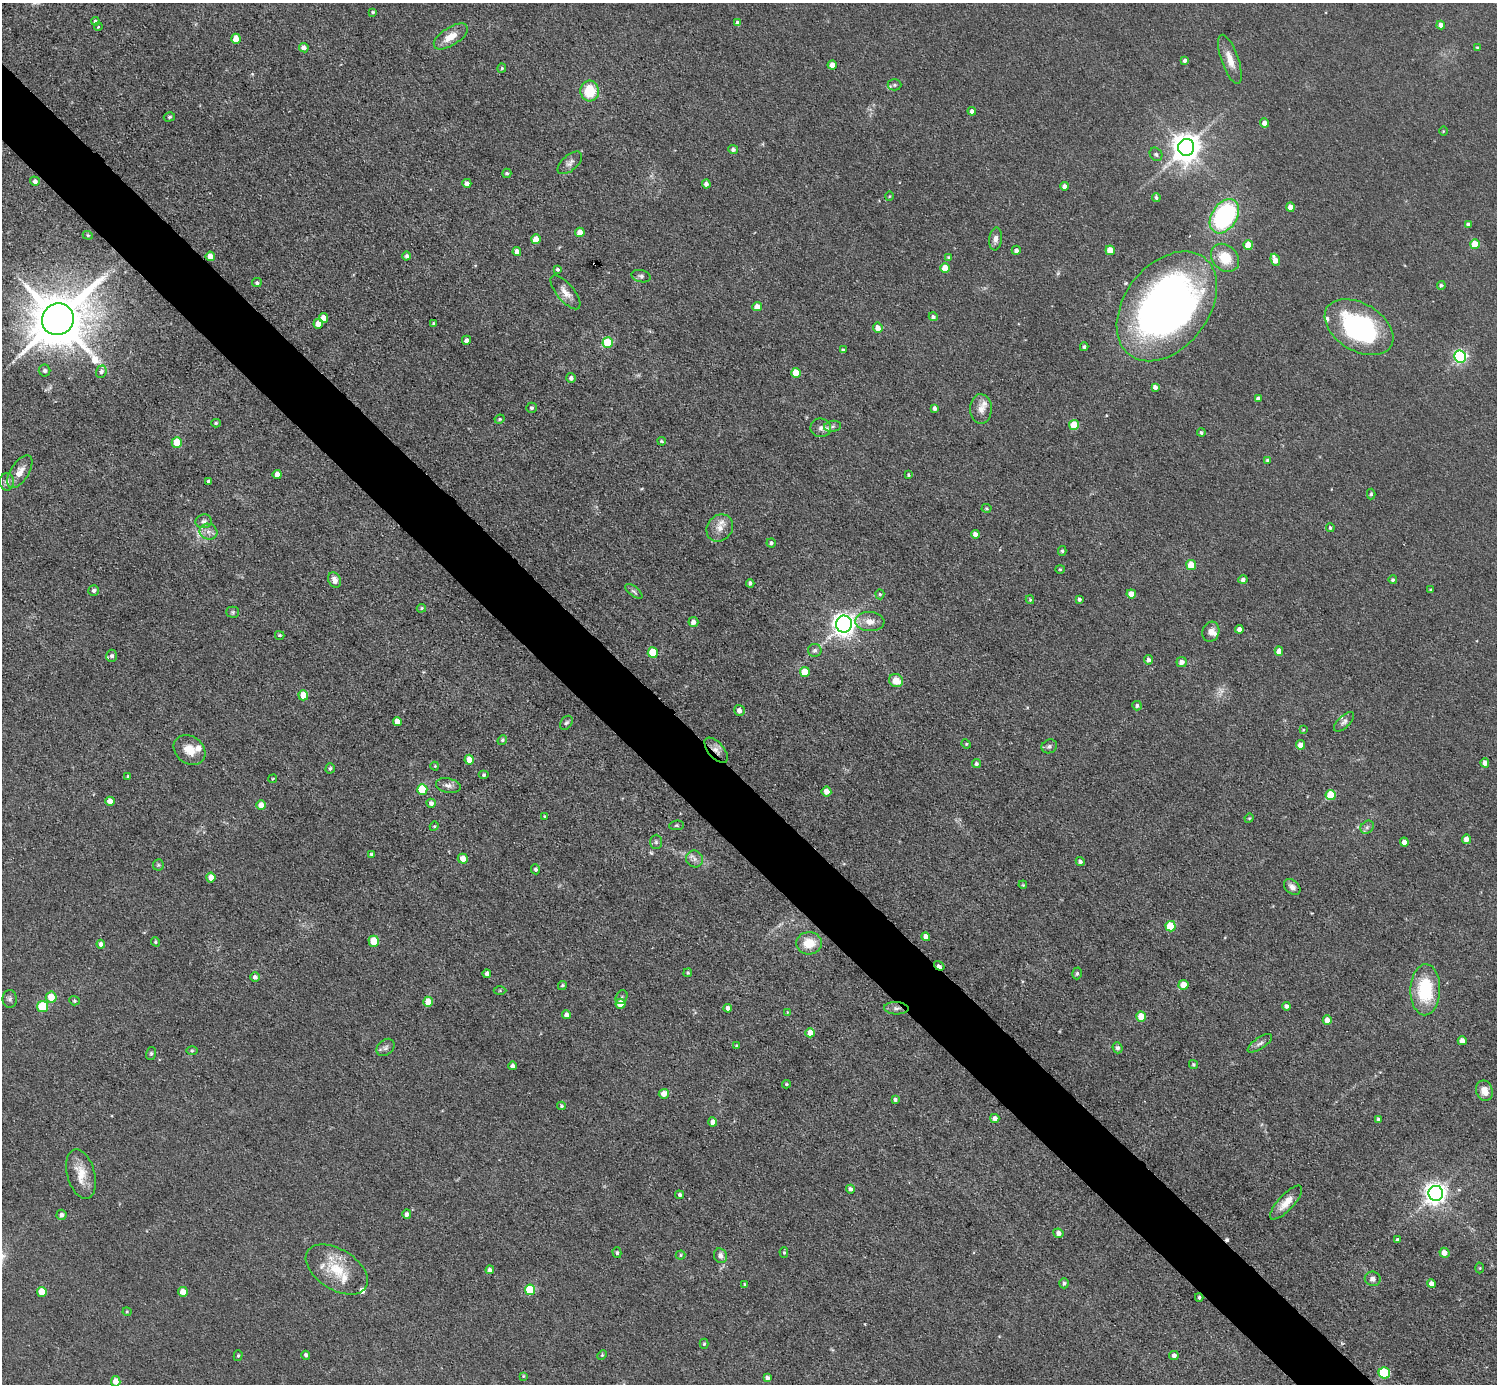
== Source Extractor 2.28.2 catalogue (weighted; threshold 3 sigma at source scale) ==
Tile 11 of 4 x 4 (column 3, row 3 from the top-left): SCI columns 2992-4486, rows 1680-3061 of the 5982 x 5981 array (HDU 1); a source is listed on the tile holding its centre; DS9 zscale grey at full resolution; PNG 1499 x 1386 px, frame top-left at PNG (2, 3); each listed source drawn as its Kron ellipse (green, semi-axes under 4 px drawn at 4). Shown black and unused: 5% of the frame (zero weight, under 3 of 5 exposures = <1% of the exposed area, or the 3 px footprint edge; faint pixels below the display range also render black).
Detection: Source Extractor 2.28.2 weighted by HDU 2 'WHT'; one run over the whole footprint, this tile lists its part. Background 0.0512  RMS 0.0068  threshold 0.0305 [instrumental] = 3 sigma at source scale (4.5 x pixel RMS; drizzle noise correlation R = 1.50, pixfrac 1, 0.05/0.05 arcsec/px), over >= 5 px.
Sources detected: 269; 3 too faint to see at this stretch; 2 cosmic-ray / hot-pixel residue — neither listed nor drawn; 9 inside a brighter listed object's ellipse — not listed separately; the other 255 listed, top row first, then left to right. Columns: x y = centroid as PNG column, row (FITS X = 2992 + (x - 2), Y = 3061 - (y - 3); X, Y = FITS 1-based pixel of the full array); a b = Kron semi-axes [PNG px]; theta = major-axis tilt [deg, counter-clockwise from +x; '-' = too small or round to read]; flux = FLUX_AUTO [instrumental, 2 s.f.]
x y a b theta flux
373 12 3 3 - 0.78
95 21 4 4 - 1.4
738 23 4 4 - 2.9
1441 25 4 4 - 4
98 27 4 3 - 0.61
451 36 19 9 33 10
236 39 5 4 - 8.9
304 48 5 4 - 3.3
1477 48 4 4 - 1.1
1230 59 26 8 -71 8.7
1185 60 4 3 - 1.9
832 65 4 4 - 6.1
502 68 4 4 - 0.8
894 85 7 5 0 1.5
590 91 10 9 - 21
972 111 4 4 - 2.6
169 117 6 4 16 1.2
1265 123 4 4 - 4.3
1443 131 4 3 - 0.55
1186 147 8 8 - 940
733 149 5 4 - 2.1
1156 154 7 6 - 1.4
570 163 15 7 41 3.5
507 173 5 4 - 1.3
35 181 5 4 - 2.6
467 183 4 4 - 3.4
706 184 4 4 - 2.5
1064 186 4 4 - 3
889 196 5 3 - 0.6
1156 197 4 4 - 1.4
1290 207 4 4 - 5.8
1224 216 19 12 56 91
1468 225 4 4 - 2
580 232 5 4 - 7.3
88 235 5 4 - 0.97
536 239 5 4 - 8.3
996 239 11 6 83 3.2
1475 244 5 5 - 21
1248 245 5 4 - 11
1016 250 4 4 - 2.5
1110 250 5 4 - 10
517 251 4 4 - 3.4
210 256 5 5 - 6.7
407 256 4 4 - 1.7
948 257 4 3 - 0.67
1225 258 15 12 -45 16
1275 260 6 4 -70 5.9
945 268 5 4 - 11
558 269 4 4 - 1.6
641 276 9 6 -14 1.8
257 283 5 4 - 1.3
1441 285 4 4 - 1.3
565 292 21 8 -50 6.6
1167 306 61 42 52 420
757 307 5 4 - 6.1
933 317 4 4 - 1.8
323 318 5 4 - 6.2
58 319 16 15 - 5100
318 324 5 4 - 5.7
434 324 3 3 - 1.5
1359 327 37 23 -31 110
878 328 5 5 - 5.5
466 340 4 4 - 2.3
608 343 5 5 - 29
1084 347 4 3 - 1.1
843 350 3 3 - 1
1460 357 6 6 - 130
45 370 6 5 - 2
101 372 6 5 - 2.2
796 373 5 5 - 16
571 378 5 5 - 2.3
1155 387 4 4 - 2.8
1258 398 4 4 - 2.4
531 408 5 5 - 1.3
935 408 4 4 - 2.3
981 409 15 11 89 5.8
500 419 5 3 - 0.94
216 423 5 4 - 0.94
1074 425 5 5 - 19
833 426 8 5 7 2.1
821 428 10 9 - 3.6
1201 433 4 4 - 1.2
662 441 4 3 - 0.84
177 442 5 5 - 17
1268 460 4 4 - 1.3
20 472 18 9 57 6.9
277 475 4 4 - 4.5
908 475 4 3 - 0.77
209 481 4 3 - 1.6
7 482 8 7 - 3.1
1371 494 5 4 - 1.1
987 508 5 4 - 0.84
204 521 8 7 - 2.4
720 528 14 12 49 6.5
1330 528 4 4 - 1.3
208 532 9 8 - 3.8
975 534 4 4 - 3.2
771 543 4 4 - 1.8
1062 551 5 4 - 1
1191 565 5 5 - 18
1060 569 4 4 - 0.77
335 580 8 6 -65 4.7
1243 580 4 4 - 2.1
1393 580 4 4 - 1.3
750 583 4 4 - 1.7
1431 590 3 3 - 1
94 591 5 5 - 2
634 591 10 5 -38 1.7
880 594 5 4 - 1
1131 594 5 4 - 7.1
1079 599 4 4 - 2
1030 600 4 3 - 0.85
421 608 5 4 - 1
233 612 6 5 - 1.1
870 621 14 9 -3 7.1
693 622 5 5 - 3.7
844 624 8 8 - 510
1239 629 4 4 - 3.3
1211 632 10 8 72 4.1
280 635 4 3 - 0.94
815 650 7 6 - 1.9
1279 651 4 4 - 6
653 653 5 5 - 24
112 656 6 5 - 1.8
1148 660 5 4 - 2.3
1181 662 5 5 - 3.9
805 672 5 5 - 13
896 681 7 6 - 9.4
303 695 5 5 - 12
1137 706 5 4 - 1.5
739 710 5 5 - 3.2
397 721 4 4 - 5.9
1344 722 12 6 43 2.5
566 723 8 5 54 1.5
1303 730 4 3 - 0.62
502 740 5 4 - 1
966 744 5 4 - 0.79
1300 745 4 4 - 4.5
1049 746 8 6 28 2
190 750 17 13 -38 9.6
716 750 15 8 -49 5.4
469 760 5 4 - 8.7
1485 763 4 4 - 4.7
976 764 4 4 - 1.7
435 766 4 4 - 0.74
330 768 5 4 - 1.3
484 775 5 4 - 1.3
128 776 4 3 - 0.73
273 779 5 3 - 0.6
448 786 12 7 -13 3.4
422 789 5 5 - 30
826 791 5 5 - 5.3
1331 795 5 5 - 28
110 801 4 4 - 5.1
431 803 5 4 - 3.2
261 805 5 5 - 6.5
544 816 3 2 - 0.57
1249 818 5 4 - 0.71
677 825 7 4 6 1.1
434 826 5 4 - 0.92
1367 827 7 6 - 1.9
1466 839 4 4 - 4.7
656 842 7 6 - 1.6
1404 842 4 4 - 4.2
371 854 4 3 - 1.1
463 859 5 5 - 6.9
694 859 9 8 - 3.2
1080 861 4 4 - 2
158 865 5 5 - 1.1
535 869 5 4 - 1.8
211 878 5 4 - 5.8
1023 885 4 3 - 0.66
1292 887 9 6 -41 3.5
1170 926 5 5 - 24
926 937 4 4 - 4.3
374 941 5 5 - 17
155 942 5 4 - 0.96
809 943 13 11 4 13
101 944 4 4 - 2.9
939 966 6 3 -35 3.7
688 973 4 4 - 0.94
1077 973 6 4 74 1.3
487 974 4 4 - 3.6
255 977 5 5 - 2.4
562 985 5 4 - 0.97
1184 985 5 5 - 8
500 990 6 4 0 0.83
1425 990 25 15 88 41
51 997 5 5 - 12
622 997 7 5 58 1.3
10 999 9 7 88 2
74 1001 5 4 - 0.99
428 1002 5 4 - 12
620 1004 5 5 - 15
1286 1006 4 4 - 2.3
42 1007 5 5 - 32
728 1008 4 4 - 3.6
896 1008 12 6 -3 2.9
787 1012 4 2 - 0.42
566 1015 4 4 - 3.2
1141 1017 5 4 - 16
1327 1020 5 4 - 6.6
810 1033 4 4 - 7.8
1462 1041 4 4 - 5.2
1260 1043 14 5 34 2.7
737 1046 4 3 - 1.1
385 1047 10 7 42 2.3
1118 1048 5 5 - 1.9
192 1051 6 4 1 0.9
151 1053 6 5 - 1.2
1193 1064 5 4 - 1.1
513 1066 4 4 - 2.7
786 1084 4 3 - 0.83
1484 1091 10 8 -71 6.9
664 1094 5 5 - 7
895 1100 4 4 - 1.6
561 1106 4 4 - 0.92
995 1118 5 4 - 3.5
1378 1119 4 3 - 1
713 1122 4 4 - 3.4
81 1174 25 13 -74 13
850 1189 4 4 - 2.4
1436 1193 7 7 - 500
679 1195 4 4 - 1.8
1286 1203 22 7 47 8.3
407 1214 4 4 - 2.3
61 1215 5 5 - 2.7
1058 1233 5 5 - 3.5
1398 1240 4 4 - 1.7
617 1253 5 4 - 1.1
784 1253 5 4 - 1
1444 1253 5 5 - 5.7
680 1255 5 4 - 0.91
720 1256 7 6 - 3.3
1480 1268 5 3 - 0.72
337 1270 34 20 -32 25
490 1270 4 4 - 2.4
1373 1279 8 7 - 3
1064 1283 5 5 - 1.8
1431 1284 4 4 - 3.5
745 1285 4 3 - 1.2
530 1290 5 5 - 26
42 1292 5 5 - 14
183 1292 5 5 - 7.7
1199 1297 4 3 - 1.1
127 1312 4 4 - 0.67
704 1344 5 4 - 0.91
306 1355 4 3 - 1.7
602 1355 5 3 - 0.76
1174 1355 5 4 - 2.3
238 1356 5 4 - 0.94
1384 1373 5 5 - 44
523 1376 4 4 - 0.71
767 1378 4 4 - 2.5
116 1381 5 5 - 6.2
Overlapping masked pixels (flux is a lower limit): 4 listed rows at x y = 716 750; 939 966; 896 1008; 1199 1297